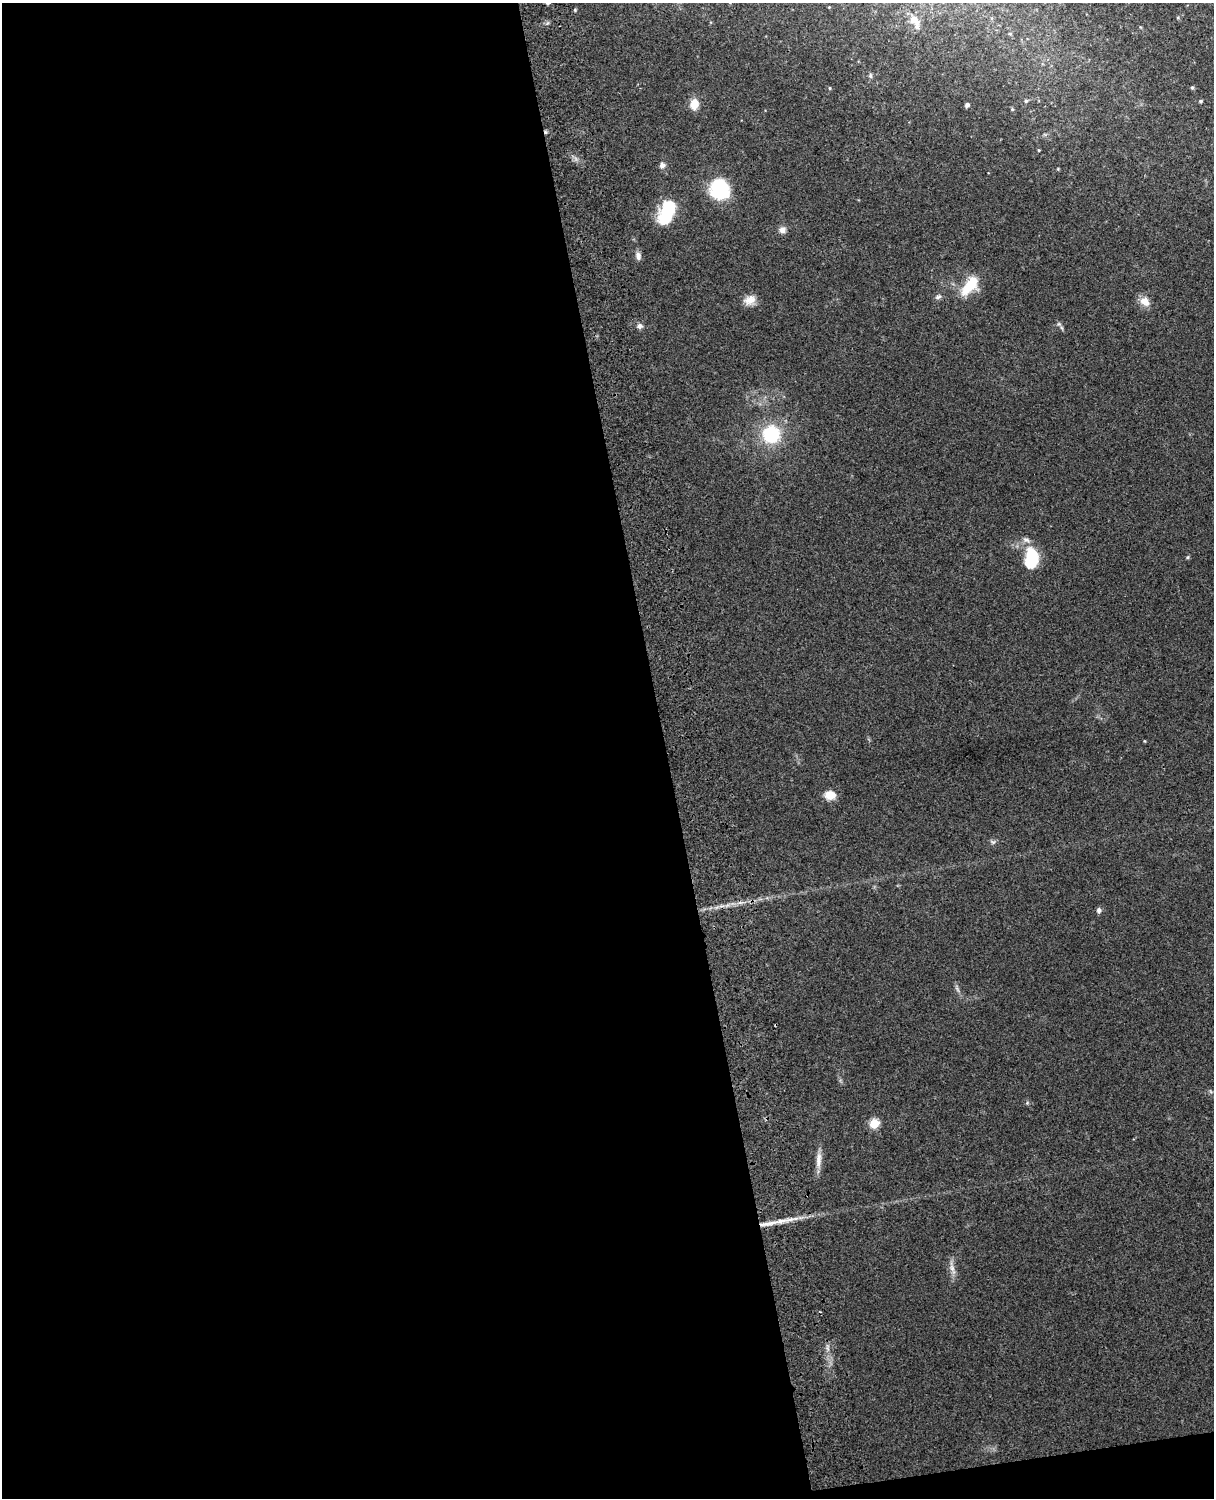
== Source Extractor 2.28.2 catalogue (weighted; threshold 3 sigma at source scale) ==
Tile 9 of 4 x 3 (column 1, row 3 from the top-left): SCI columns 120-1331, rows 165-1660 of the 5088 x 4928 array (HDU 1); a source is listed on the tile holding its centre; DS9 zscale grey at full resolution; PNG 1216 x 1500 px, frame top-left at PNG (2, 3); no overlay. Shown black and unused: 56% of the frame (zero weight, under 3 of 4 exposures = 6% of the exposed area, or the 3 px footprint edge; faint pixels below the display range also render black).
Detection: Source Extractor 2.28.2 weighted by HDU 2 'WHT'; one run over the whole footprint, this tile lists its part. Background 0.216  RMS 0.0084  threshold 0.0376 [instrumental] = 3 sigma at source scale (4.5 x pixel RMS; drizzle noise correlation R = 1.50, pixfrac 1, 0.05/0.05 arcsec/px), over >= 5 px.
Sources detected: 42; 2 inside a brighter object's white glare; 1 cosmic-ray / hot-pixel residue — not listed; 2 inside a brighter listed object's ellipse — not listed separately; the other 37 listed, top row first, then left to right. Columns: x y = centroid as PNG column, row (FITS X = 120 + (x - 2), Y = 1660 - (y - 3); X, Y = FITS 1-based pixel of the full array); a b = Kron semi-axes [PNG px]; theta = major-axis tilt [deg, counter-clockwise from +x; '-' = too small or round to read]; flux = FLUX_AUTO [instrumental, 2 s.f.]
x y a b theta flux
575 10 5 3 - 0.86
914 20 11 10 - 8.9
1010 34 5 4 - 1.1
870 76 8 5 86 1.6
1192 87 5 4 - 1.2
830 88 4 3 - 0.9
1026 101 5 5 - 1.4
1201 101 4 4 - 1.6
694 104 10 8 84 11
967 105 4 4 - 2.7
1012 109 5 4 - 0.92
1039 150 3 3 - 0.7
662 165 8 8 - 3
1058 169 4 4 - 0.75
719 189 22 20 -62 47
670 208 24 16 55 37
782 230 9 8 - 4.2
638 256 10 7 -86 4.1
970 286 25 13 51 24
938 297 9 5 22 2.1
750 300 15 11 23 7.9
1145 301 14 11 -37 7.8
1059 324 6 5 - 1.5
640 326 7 6 - 2.9
771 434 19 18 - 48
1026 540 11 6 -24 3.4
1031 554 14 13 - 26
1188 557 5 5 - 1
830 795 12 10 -4 9.6
993 842 6 6 - 1.8
1099 910 7 6 - 2.3
957 989 8 4 -53 1.8
1027 1103 6 4 47 1.1
874 1123 5 5 - 39
818 1160 23 7 87 7.7
772 1223 23 6 12 10
952 1268 11 7 -71 4.5